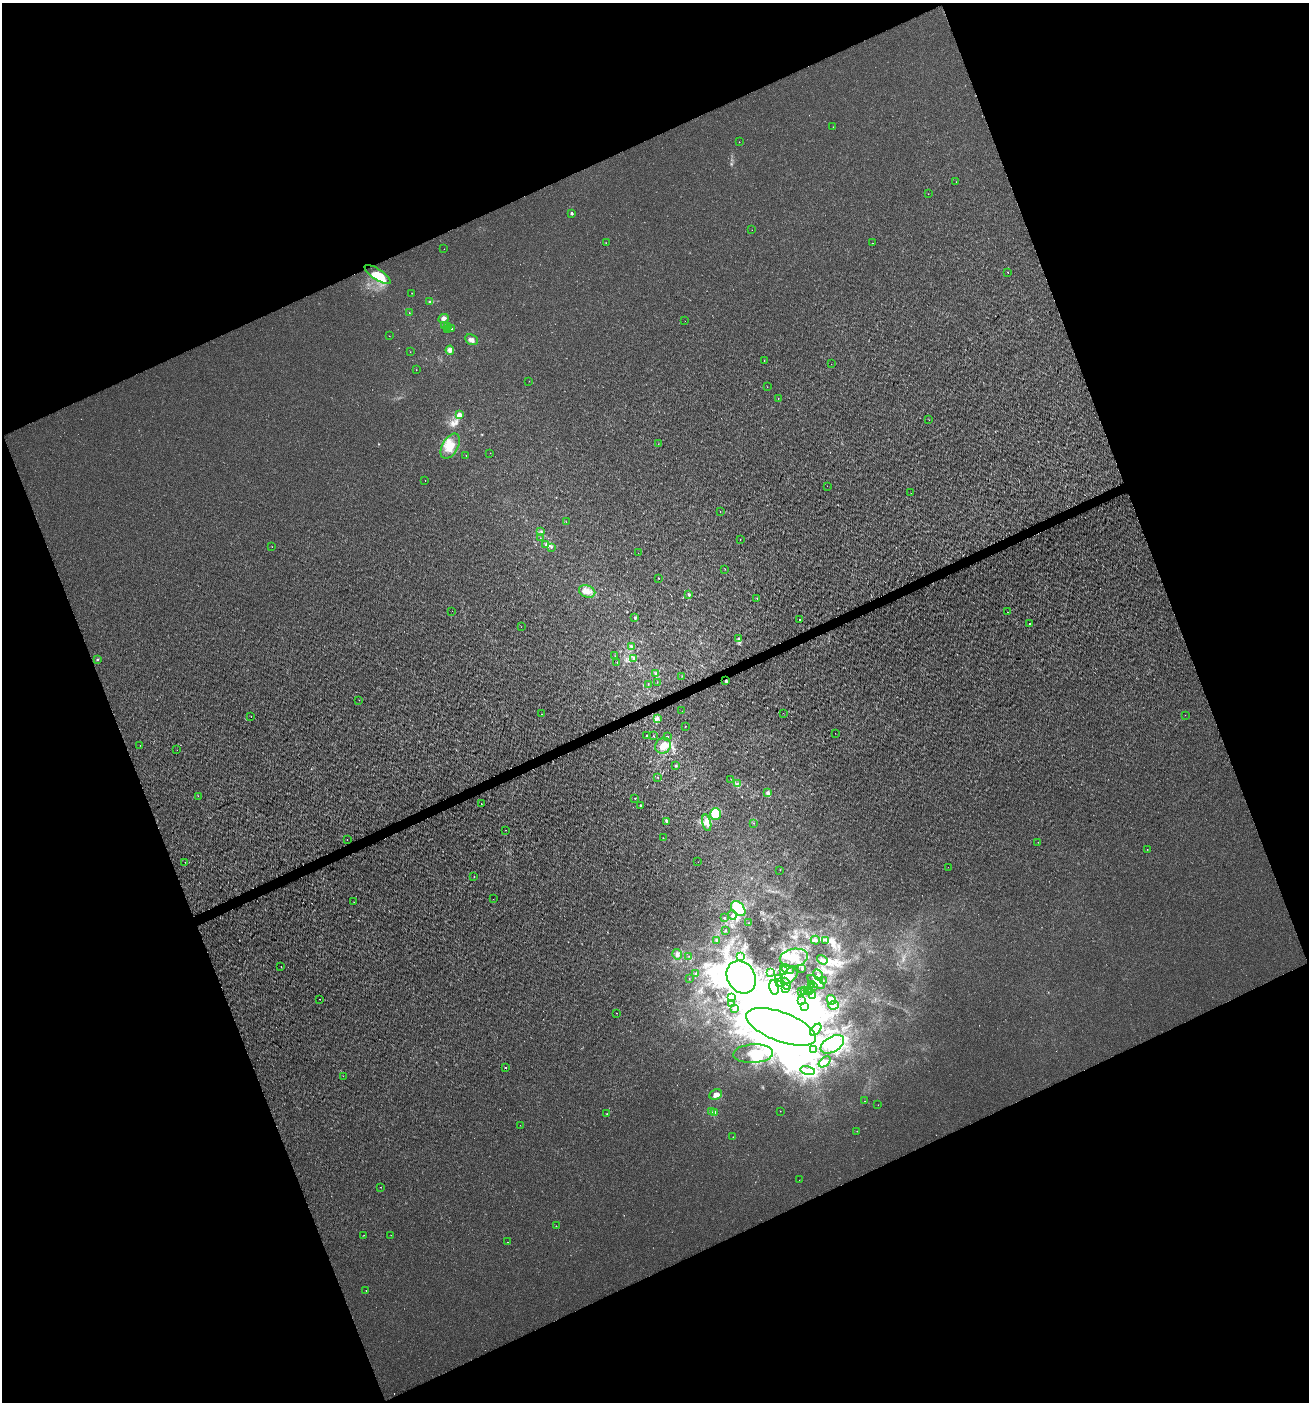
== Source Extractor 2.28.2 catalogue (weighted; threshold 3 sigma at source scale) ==
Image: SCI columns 84-5311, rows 3-5599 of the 5452 x 5599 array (HDU 1 of 3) = the unmasked area's bounding box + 8 px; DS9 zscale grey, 4 x 4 block average (1 PNG px = mean of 4 x 4 image px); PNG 1311 x 1404 px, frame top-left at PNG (2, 3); each listed source drawn as its Kron ellipse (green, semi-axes under 4 px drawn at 4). Shown black and unused: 43% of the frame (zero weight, under 2 of 3 exposures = <1% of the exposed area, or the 3 px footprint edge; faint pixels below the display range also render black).
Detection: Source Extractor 2.28.2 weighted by HDU 2 'WHT'. Background 0.00179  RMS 0.0037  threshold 0.0168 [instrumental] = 3 sigma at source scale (4.5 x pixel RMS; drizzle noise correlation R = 1.50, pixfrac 1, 0.0396/0.0396 arcsec/px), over >= 5 px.
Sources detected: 248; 5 too faint to see at this stretch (4 x 4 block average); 43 inside a brighter object's white glare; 2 cosmic-ray / hot-pixel residue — neither listed nor drawn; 2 coinciding with a brighter row at this scale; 14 inside a brighter listed object's ellipse — not listed separately; the other 182 listed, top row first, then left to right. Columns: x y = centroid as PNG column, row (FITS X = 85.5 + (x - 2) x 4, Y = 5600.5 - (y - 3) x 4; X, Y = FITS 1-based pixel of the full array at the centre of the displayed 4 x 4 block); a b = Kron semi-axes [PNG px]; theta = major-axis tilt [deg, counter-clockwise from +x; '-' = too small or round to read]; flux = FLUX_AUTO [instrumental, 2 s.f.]
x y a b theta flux
833 127 2 2 - 0.35
739 142 2 2 - 3.1
956 182 2 2 - 0.57
928 194 2 2 - 0.53
572 213 2 2 - 13
752 230 2 2 - 0.84
606 243 2 2 - 1.2
872 243 2 2 - 2
444 249 2 2 - 0.72
1008 273 2 2 - 0.66
377 274 15 5 -33 58
412 293 2 2 - 0.73
429 302 2 2 - 4.5
409 313 2 2 - 0.89
443 319 5 4 - 6.6
685 321 2 2 - 0.9
445 326 3 2 - 2.6
447 327 2 2 - 1.7
452 329 2 2 - 1.7
448 330 2 2 - 0.56
389 336 2 2 - 1.3
471 340 7 5 -26 9
450 350 4 3 - 6.1
410 352 2 2 - 0.61
764 361 2 2 - 1.3
831 364 2 2 - 0.34
416 370 2 2 - 0.52
529 381 2 2 - 0.41
767 387 2 2 - 0.46
778 398 2 2 - 3
459 415 4 3 - 20
929 420 2 2 - 0.85
658 444 2 2 - 0.63
450 446 14 8 60 34
490 453 2 2 - 0.35
466 456 2 2 - 0.53
425 480 2 2 - 0.85
827 486 2 2 - 0.42
911 493 2 2 - 1.1
720 512 2 2 - 2.7
566 522 2 2 - 0.71
541 532 2 2 - 0.97
540 538 2 2 - 0.49
740 540 2 2 - 0.99
546 545 2 2 - 2
272 547 2 2 - 0.64
551 547 3 2 - 1.4
638 553 2 2 - 0.66
725 569 2 2 - 0.68
658 578 2 2 - 1.1
587 591 8 6 -21 18
689 595 3 2 - 3.1
757 598 2 2 - 1.4
452 611 2 2 - 0.64
1007 612 2 2 - 0.79
635 617 3 2 - 2.4
799 619 2 2 - 6.8
1029 623 2 2 - 3.7
521 627 2 2 - 0.35
739 639 4 2 - 3.5
631 646 3 2 - 2.3
615 656 2 2 - 0.46
97 659 2 2 - 1.4
634 659 2 2 - 1.1
617 662 2 2 - 1.3
655 674 2 2 - 1.5
682 676 2 2 - 0.89
726 681 3 2 - 3.5
657 682 2 2 - 0.52
648 684 2 2 - 0.91
359 700 2 2 - 1.2
682 711 2 2 - 0.54
783 713 2 2 - 1.9
541 714 2 2 - 0.43
1185 715 2 2 - 0.57
251 717 2 2 - 1.1
658 719 2 2 - 1.1
685 726 2 2 - 3.8
835 733 2 2 - 0.92
647 735 3 2 - 1.9
654 736 3 2 - 0.71
667 737 3 2 - 6.1
140 745 2 2 - 0.36
663 746 8 7 - 37
177 750 2 2 - 1.1
676 766 2 2 - 3.4
658 777 2 2 - 1.8
731 779 2 2 - 0.65
737 784 2 2 - 1.3
767 793 4 3 - 4.1
198 796 2 2 - 0.73
635 798 2 2 - 0.67
481 804 2 2 - 1.2
641 806 3 2 - 2.1
716 814 6 5 - 110
667 821 3 2 - 7.3
707 823 8 3 -77 11
754 823 2 2 - 0.7
506 830 2 2 - 0.6
663 838 2 2 - 0.74
347 839 2 2 - 0.48
1038 842 2 2 - 1.3
1147 849 2 2 - 0.58
185 862 2 2 - 1.1
698 862 2 2 - 1.1
948 867 2 2 - 0.54
780 870 2 2 - 0.52
474 876 2 2 - 2.2
493 899 2 2 - 0.6
354 902 2 2 - 0.4
738 909 8 5 -47 150
732 915 5 4 - 6
725 918 2 2 - 2
748 923 2 2 - 1.4
725 930 2 2 - 1.3
716 940 3 2 - 1.9
815 940 4 3 - 4
826 940 3 2 - 1.3
677 954 5 4 - 7.3
689 956 2 2 - 0.78
740 957 3 2 - 1.7
794 958 14 9 11 40
822 960 6 3 -34 6.4
281 967 2 2 - 0.76
787 969 7 2 -23 6.1
802 969 3 2 - 1.7
784 970 4 2 - 3.2
770 972 3 2 - 1.3
696 973 3 2 - 5.7
790 975 9 6 45 19
818 975 6 3 -61 6.2
741 977 17 14 -62 210
689 978 2 2 - 0.52
779 978 2 2 - 1.5
823 980 2 2 - 0.7
779 982 3 3 - 8
816 982 10 4 -35 9.7
786 984 6 3 -67 5.7
811 985 2 2 - 0.45
813 986 2 2 - 2.3
774 987 7 5 -77 10
786 988 3 2 - 1.8
804 990 3 2 - 1.8
808 990 2 2 - 2.1
802 991 2 2 - 0.56
810 992 3 2 - 1.3
812 996 2 2 - 1.9
731 998 3 2 - 2.5
320 999 2 2 - 0.79
831 1000 5 2 - 5.2
801 1001 2 2 - 2
731 1003 2 2 - 0.78
834 1005 5 4 - 7.7
805 1007 3 2 - 3
735 1009 2 2 - 2.1
617 1013 2 2 - 0.72
781 1027 37 14 -21 5000
816 1030 7 3 49 5.2
832 1044 13 7 32 32
814 1049 2 2 - 3.6
753 1054 20 9 3 46
825 1062 7 4 39 6.7
506 1067 2 2 - 1.5
808 1070 7 4 -14 12
343 1076 2 2 - 0.82
716 1094 6 5 - 13
865 1101 2 2 - 0.42
878 1105 2 2 - 0.39
711 1111 2 2 - 1.5
780 1111 2 2 - 1.3
715 1112 4 3 - 5.5
607 1114 2 2 - 0.89
520 1125 2 2 - 0.42
857 1131 2 2 - 2
733 1137 2 2 - 0.65
799 1180 2 2 - 0.33
381 1187 2 2 - 0.58
556 1226 2 2 - 0.41
364 1235 2 2 - 0.51
391 1235 2 2 - 0.47
507 1242 2 2 - 0.49
366 1291 2 2 - 0.92
Overlapping masked pixels (flux is a lower limit): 1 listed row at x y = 726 681
Diffuse or blended objects may show on this block-average render without a row.